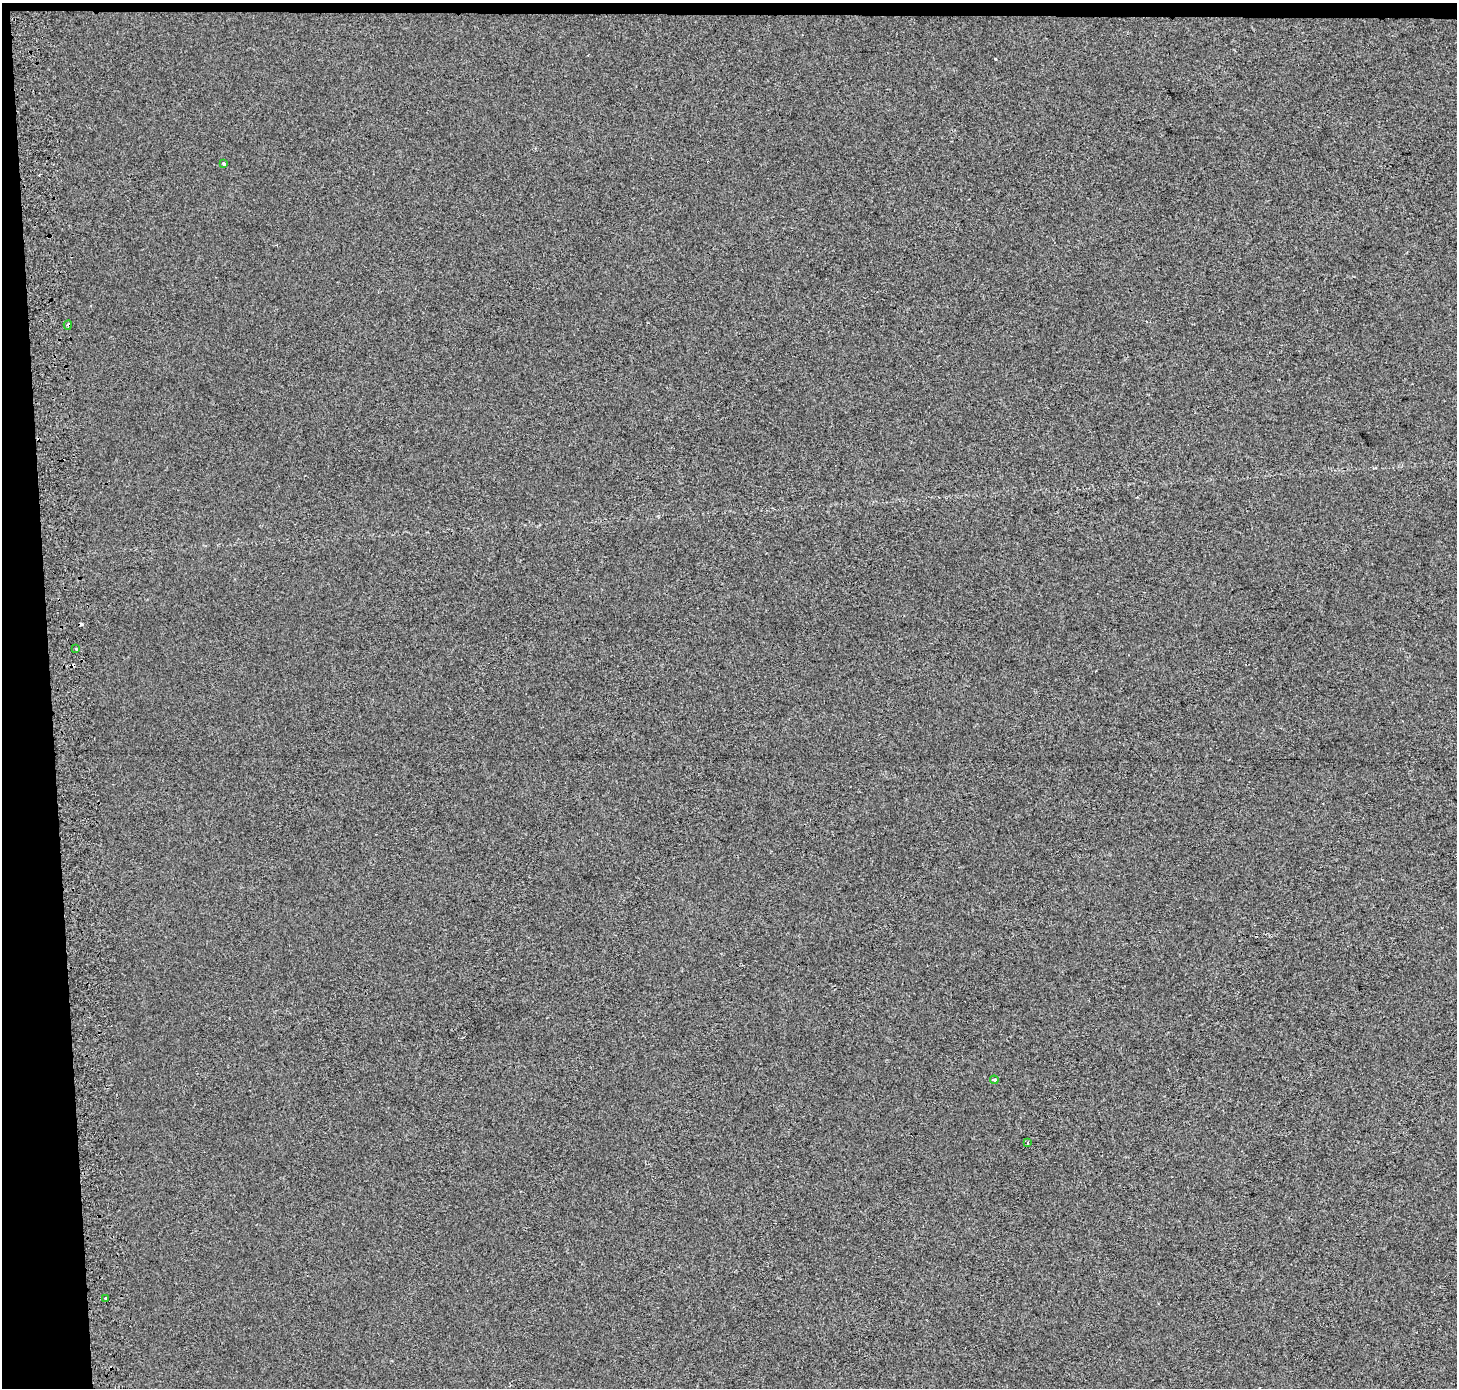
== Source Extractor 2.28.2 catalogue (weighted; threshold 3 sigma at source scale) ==
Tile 1 of 3 x 3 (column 1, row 1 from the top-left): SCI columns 73-1527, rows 2774-4159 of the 4510 x 4167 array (HDU 1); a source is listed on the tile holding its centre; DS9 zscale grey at full resolution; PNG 1459 x 1390 px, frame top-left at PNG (2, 3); each listed source drawn as its Kron ellipse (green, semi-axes under 4 px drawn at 4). Shown black and unused: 4% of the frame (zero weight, under 2 of 3 exposures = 2% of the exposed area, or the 3 px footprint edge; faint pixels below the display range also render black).
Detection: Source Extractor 2.28.2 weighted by HDU 2 'WHT'; one run over the whole footprint, this tile lists its part. Background 6.88e-04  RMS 0.0071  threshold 0.0321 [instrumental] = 3 sigma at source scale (4.5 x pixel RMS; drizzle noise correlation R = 1.50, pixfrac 1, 0.0396/0.0396 arcsec/px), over >= 5 px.
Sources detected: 11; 5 cosmic-ray / hot-pixel residue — neither listed nor drawn; the other 6 listed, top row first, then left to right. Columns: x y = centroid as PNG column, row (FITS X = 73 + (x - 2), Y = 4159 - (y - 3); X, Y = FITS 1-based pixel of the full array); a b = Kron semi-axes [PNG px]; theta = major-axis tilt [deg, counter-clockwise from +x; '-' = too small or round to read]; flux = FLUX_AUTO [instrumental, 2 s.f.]
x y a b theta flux
224 164 4 3 - 2.5
68 325 4 3 - 4.5
76 649 3 3 - 1.9
994 1080 4 3 - 1.9
1028 1143 3 3 - 0.67
106 1298 3 2 - 0.98